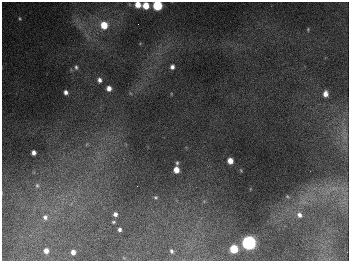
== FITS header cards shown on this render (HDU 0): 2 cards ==
NAXIS1  =                  347
NAXIS2  =                  259

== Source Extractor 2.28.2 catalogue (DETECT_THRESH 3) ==
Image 347 x 259 px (HDU 0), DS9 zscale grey, 1 PNG px = 1 image px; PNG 351 x 263 px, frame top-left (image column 1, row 259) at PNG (2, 2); no overlay
Background 681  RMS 50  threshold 150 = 3 sigma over >= 5 px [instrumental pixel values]
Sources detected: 33; all 33 listed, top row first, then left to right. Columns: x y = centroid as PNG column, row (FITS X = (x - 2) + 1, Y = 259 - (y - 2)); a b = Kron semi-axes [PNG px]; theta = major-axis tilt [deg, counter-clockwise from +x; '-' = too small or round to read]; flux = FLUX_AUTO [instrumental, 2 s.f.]
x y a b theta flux
138 5 5 5 - 4.2e+04
146 5 5 5 - 6.4e+04
157 5 6 5 - 2.6e+05
20 18 5 4 - 4.5e+03
138 24 2 2 - 2.1e+03
104 25 7 7 - 8.0e+04
308 29 5 3 - 3.4e+03
76 67 7 6 - 9.1e+03
172 67 5 4 - 1.2e+04
99 80 6 6 - 1.4e+04
109 88 5 5 - 2.2e+04
66 92 5 5 - 1.3e+04
325 94 6 5 - 2.1e+04
87 144 6 4 70 4.1e+03
33 153 4 4 - 1.5e+04
230 161 5 5 - 3.7e+04
177 163 6 4 83 5.7e+03
176 170 5 5 - 3.9e+04
37 185 7 5 -89 7.7e+03
137 186 2 2 - 1.3e+03
334 188 10 4 13 1.4e+04
287 196 5 5 - 4.3e+03
155 197 5 5 - 5.5e+03
115 214 5 5 - 1.3e+04
299 215 9 7 -56 1.8e+04
45 217 8 7 - 1.4e+04
113 222 4 3 - 3.9e+03
119 230 4 3 - 8.8e+03
249 243 7 6 - 1.0e+06
234 249 6 5 - 1.2e+05
46 251 5 4 - 1.8e+04
171 251 4 3 - 5.6e+03
73 252 5 4 - 1.9e+04
At the frame edge (FLAGS 8, measured only in part): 3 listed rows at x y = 138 5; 146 5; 157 5